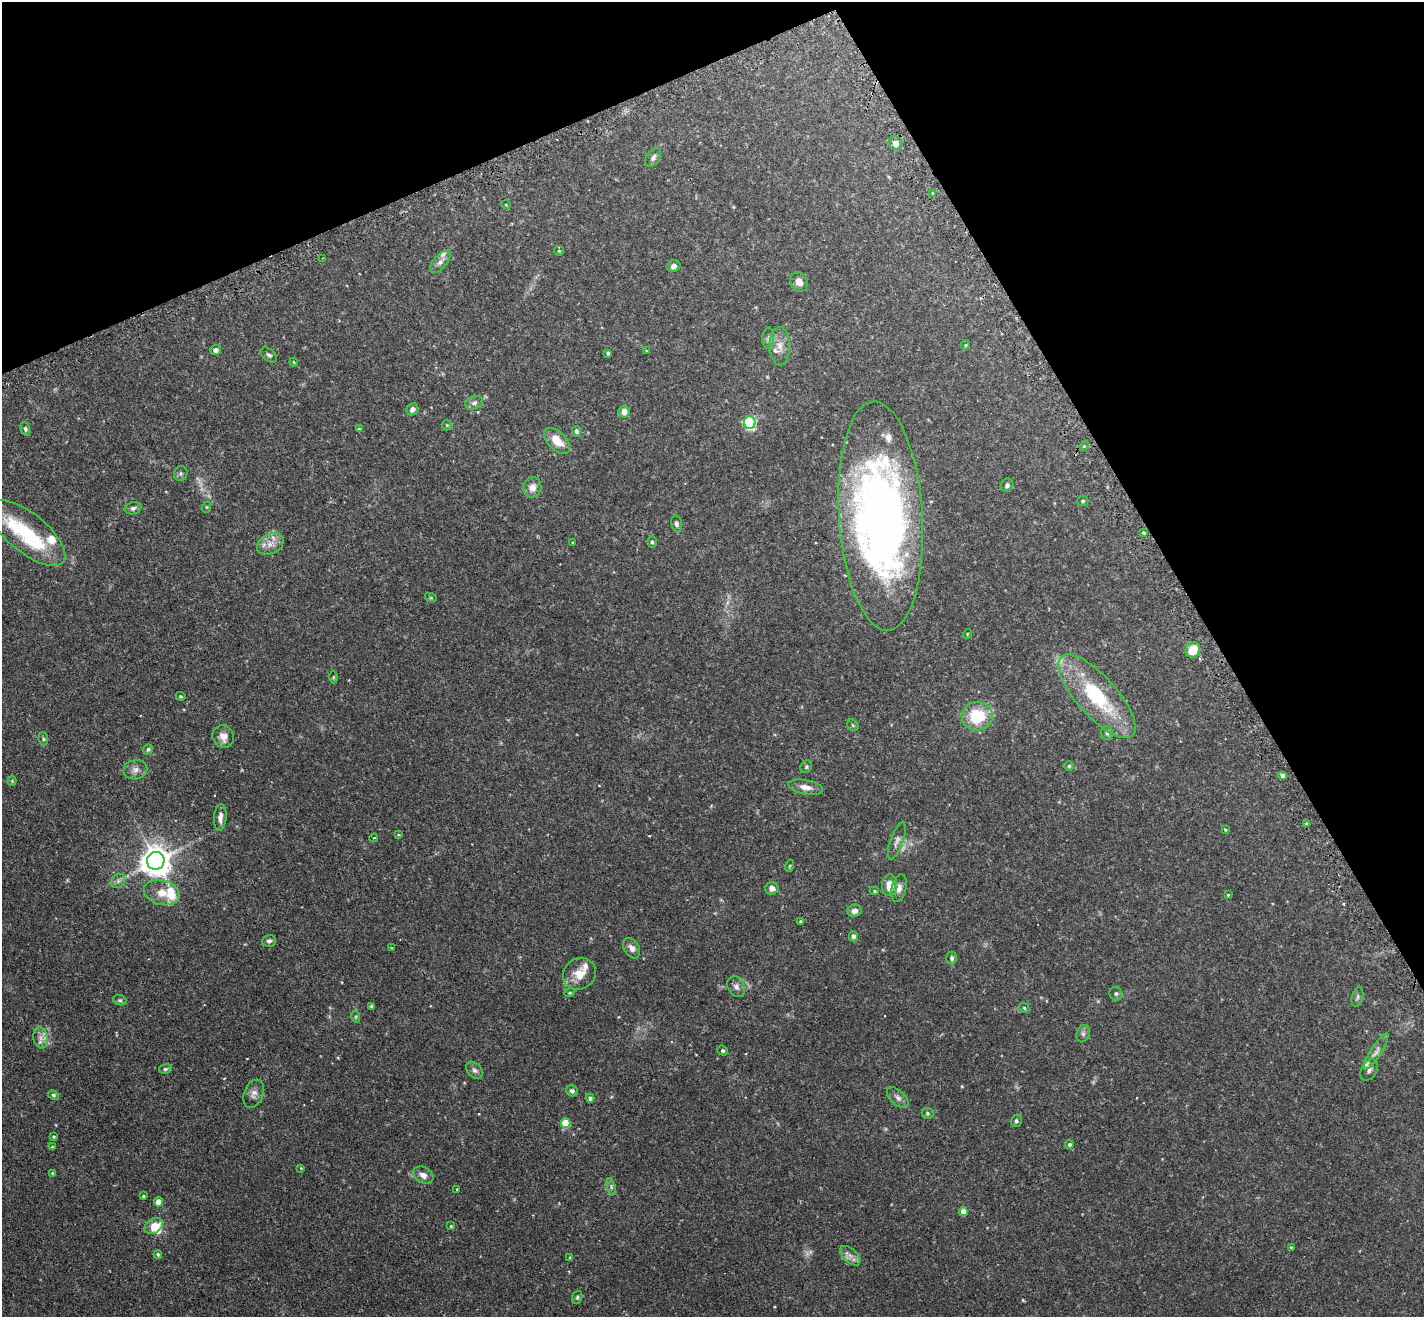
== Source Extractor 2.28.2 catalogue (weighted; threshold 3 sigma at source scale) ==
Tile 3 of 4 x 4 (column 3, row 1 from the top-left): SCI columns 2889-4310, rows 4128-5442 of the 5775 x 5761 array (HDU 1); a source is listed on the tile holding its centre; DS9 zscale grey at full resolution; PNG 1426 x 1319 px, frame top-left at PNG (2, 2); each listed source drawn as its Kron ellipse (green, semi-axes under 4 px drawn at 4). Shown black and unused: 24% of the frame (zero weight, under 2 of 3 exposures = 4% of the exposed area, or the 3 px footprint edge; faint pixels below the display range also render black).
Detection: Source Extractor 2.28.2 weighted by HDU 2 'WHT'; one run over the whole footprint, this tile lists its part. Background 0.211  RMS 0.0069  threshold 0.0309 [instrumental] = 3 sigma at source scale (4.5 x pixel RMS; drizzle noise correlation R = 1.50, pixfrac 1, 0.05/0.05 arcsec/px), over >= 5 px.
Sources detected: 140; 3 too faint to see at this stretch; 1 inside a brighter object's white glare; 2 cosmic-ray / hot-pixel residue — neither listed nor drawn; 12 inside a brighter listed object's ellipse — not listed separately; the other 122 listed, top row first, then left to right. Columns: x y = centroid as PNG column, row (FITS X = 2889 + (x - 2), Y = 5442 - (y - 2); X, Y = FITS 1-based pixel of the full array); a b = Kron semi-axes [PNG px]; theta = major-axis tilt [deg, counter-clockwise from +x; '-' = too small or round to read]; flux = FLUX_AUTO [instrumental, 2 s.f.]
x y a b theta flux
896 143 7 7 - 4.1
653 158 10 6 55 2.2
933 193 4 3 - 1
506 205 5 3 - 0.46
559 251 5 4 - 0.71
323 258 3 2 - 0.48
440 262 13 6 48 3.1
673 266 7 6 - 2.6
799 282 10 8 -64 4.2
768 338 10 6 85 2
966 345 5 4 - 0.68
780 346 19 10 -88 6.3
216 350 5 5 - 2.7
646 350 4 2 - 0.53
608 353 4 3 - 1.2
269 355 9 5 -38 1.6
294 362 4 4 - 0.59
474 403 9 6 20 2.1
412 409 6 5 - 2.6
624 412 6 5 - 5
750 422 6 6 - 96
447 425 5 5 - 0.81
25 429 7 4 -70 1.2
359 429 4 3 - 1.3
576 431 5 4 - 1.5
557 441 16 9 -44 9.8
1084 446 5 4 - 0.93
181 474 7 6 - 1.4
1007 485 7 6 - 1.7
532 487 10 9 - 4.5
1083 501 5 5 - 1.1
207 507 6 3 72 0.7
133 508 8 6 15 1.8
881 516 115 42 -86 430
676 524 8 5 -77 1.6
27 533 46 19 -39 40
1143 533 3 3 - 2.5
652 542 6 5 - 1
572 543 3 3 - 0.89
270 544 14 10 27 5.9
431 598 6 4 -18 0.78
967 634 5 3 - 0.47
1193 650 8 7 - 14
333 677 6 4 89 0.83
181 696 5 4 - 0.67
1097 696 53 20 -48 55
977 716 15 14 - 26
853 725 6 5 - 0.93
1107 733 7 5 -75 1.4
223 737 12 10 -64 5.5
43 739 7 4 -83 1.1
148 749 5 4 - 0.94
1069 766 5 5 - 0.8
806 767 7 5 60 1.1
135 770 12 9 12 3.8
1283 775 3 3 - 75
12 781 4 4 - 0.64
806 787 17 7 -11 4.9
220 817 13 6 85 4
1307 824 4 3 - 1.9
1225 830 3 3 - 0.67
399 835 4 3 - 1
374 838 4 3 - 0.76
897 841 19 6 70 3.4
156 861 9 9 - 1000
789 866 6 4 70 0.7
118 881 8 6 46 2
890 885 10 7 87 8.3
772 888 6 6 - 3
899 888 14 7 77 4
874 891 5 4 - 0.9
162 893 18 12 -15 10
1228 895 3 3 - 0.65
854 911 7 6 - 3.1
800 921 4 3 - 0.78
853 936 5 4 - 2.6
269 941 7 6 - 1.8
392 948 4 3 - 0.52
632 948 11 7 -58 3.3
952 958 6 5 - 1.5
579 974 17 15 37 10
736 987 11 8 -62 3
570 993 5 4 - 0.71
1116 994 7 6 - 1.4
1357 997 10 5 75 1.7
120 1000 7 5 -20 1.1
372 1006 4 3 - 1.1
1024 1008 5 4 - 0.76
356 1017 6 4 -72 0.76
1083 1034 9 6 75 1.8
41 1038 10 7 -79 3.6
723 1051 5 4 - 1.1
1376 1052 21 5 58 4.5
165 1069 6 5 - 1.2
475 1070 10 6 -47 2.3
1369 1070 11 7 62 2.8
572 1091 6 5 - 1.7
254 1094 14 9 68 4
53 1095 6 4 -28 1
590 1098 4 4 - 1.8
898 1098 13 7 -42 3.3
928 1113 6 5 - 1
1016 1121 6 5 - 1.2
565 1123 5 5 - 23
53 1137 3 3 - 0.82
1070 1144 4 4 - 1.3
52 1147 3 2 - 1.2
301 1168 4 4 - 0.5
52 1173 3 3 - 0.54
423 1175 11 7 -29 4
611 1187 9 3 -77 1.2
457 1189 3 3 - 1
143 1196 3 3 - 0.77
158 1202 5 4 - 5.1
963 1211 4 4 - 6.9
154 1226 10 7 32 11
451 1226 4 4 - 0.7
1291 1247 4 3 - 0.67
158 1254 4 4 - 0.95
850 1256 12 7 -43 3.5
570 1258 4 4 - 0.92
577 1297 7 5 69 1.1